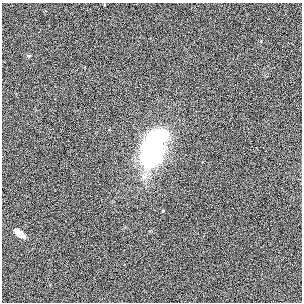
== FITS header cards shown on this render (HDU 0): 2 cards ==
NAXIS1  =                  300
NAXIS2  =                  300

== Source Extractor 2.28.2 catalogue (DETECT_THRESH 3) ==
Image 300 x 300 px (HDU 0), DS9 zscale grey, 1 PNG px = 1 image px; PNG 304 x 304 px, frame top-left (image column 1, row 300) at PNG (2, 3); no overlay
Background -0.0011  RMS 0.029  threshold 0.0874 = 3 sigma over >= 5 px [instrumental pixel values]
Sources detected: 4; all 4 listed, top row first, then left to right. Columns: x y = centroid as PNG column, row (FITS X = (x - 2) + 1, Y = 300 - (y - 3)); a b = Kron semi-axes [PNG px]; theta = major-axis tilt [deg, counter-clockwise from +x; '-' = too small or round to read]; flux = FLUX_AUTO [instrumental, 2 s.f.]
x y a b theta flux
28 56 7 4 -18 2.6
152 139 9 8 - 43
152 152 28 16 67 440
19 233 13 6 -40 15